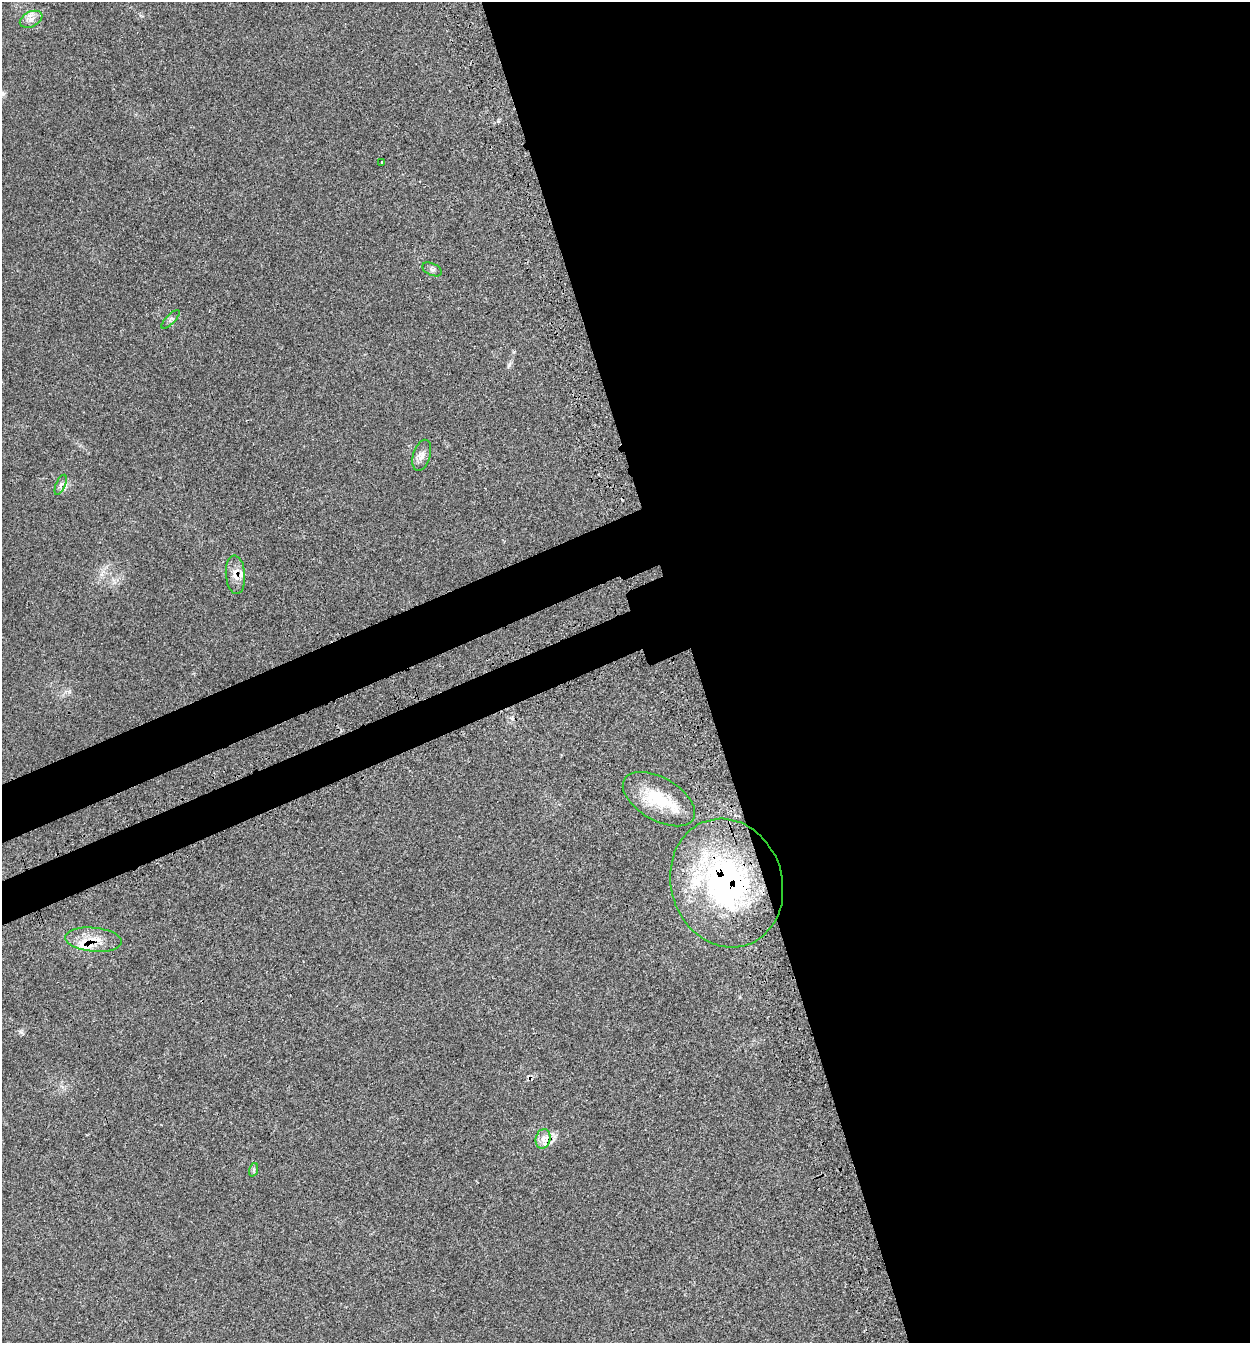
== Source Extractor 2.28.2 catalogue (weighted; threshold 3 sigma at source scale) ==
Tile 8 of 4 x 4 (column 4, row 2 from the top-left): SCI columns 3987-5234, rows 2798-4138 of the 5595 x 5585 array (HDU 1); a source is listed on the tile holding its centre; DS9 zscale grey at full resolution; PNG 1252 x 1345 px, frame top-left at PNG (2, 2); each listed source drawn as its Kron ellipse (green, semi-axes under 4 px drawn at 4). Shown black and unused: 49% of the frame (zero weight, under 3 of 4 exposures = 8% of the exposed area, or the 3 px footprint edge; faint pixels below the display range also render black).
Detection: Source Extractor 2.28.2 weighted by HDU 2 'WHT'; one run over the whole footprint, this tile lists its part. Background 0.0393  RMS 0.0038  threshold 0.017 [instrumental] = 3 sigma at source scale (4.5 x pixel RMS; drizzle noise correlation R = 1.50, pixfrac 1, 0.05/0.05 arcsec/px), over >= 5 px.
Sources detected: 16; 4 inside a brighter listed object's ellipse — not listed separately; the other 12 listed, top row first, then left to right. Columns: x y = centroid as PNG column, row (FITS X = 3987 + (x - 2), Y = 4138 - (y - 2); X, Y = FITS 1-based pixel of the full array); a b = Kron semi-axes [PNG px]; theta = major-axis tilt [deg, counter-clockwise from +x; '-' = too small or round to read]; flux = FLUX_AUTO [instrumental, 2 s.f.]
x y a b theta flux
31 19 12 7 26 2.3
382 162 3 3 - 0.81
432 269 10 6 -25 1.1
170 319 12 4 46 1
422 455 16 8 73 2.4
61 485 11 4 67 1
235 575 19 9 -85 3.9
659 799 40 21 -30 16
727 883 65 55 -72 89
94 940 28 12 -5 7
543 1139 10 7 76 2.3
253 1170 7 4 71 0.63
Overlapping masked pixels (flux is a lower limit): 4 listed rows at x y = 235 575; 727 883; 94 940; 543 1139
Unlisted compact peaks at least as high as the median listed source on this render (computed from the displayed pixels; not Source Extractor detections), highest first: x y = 21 1032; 509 365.